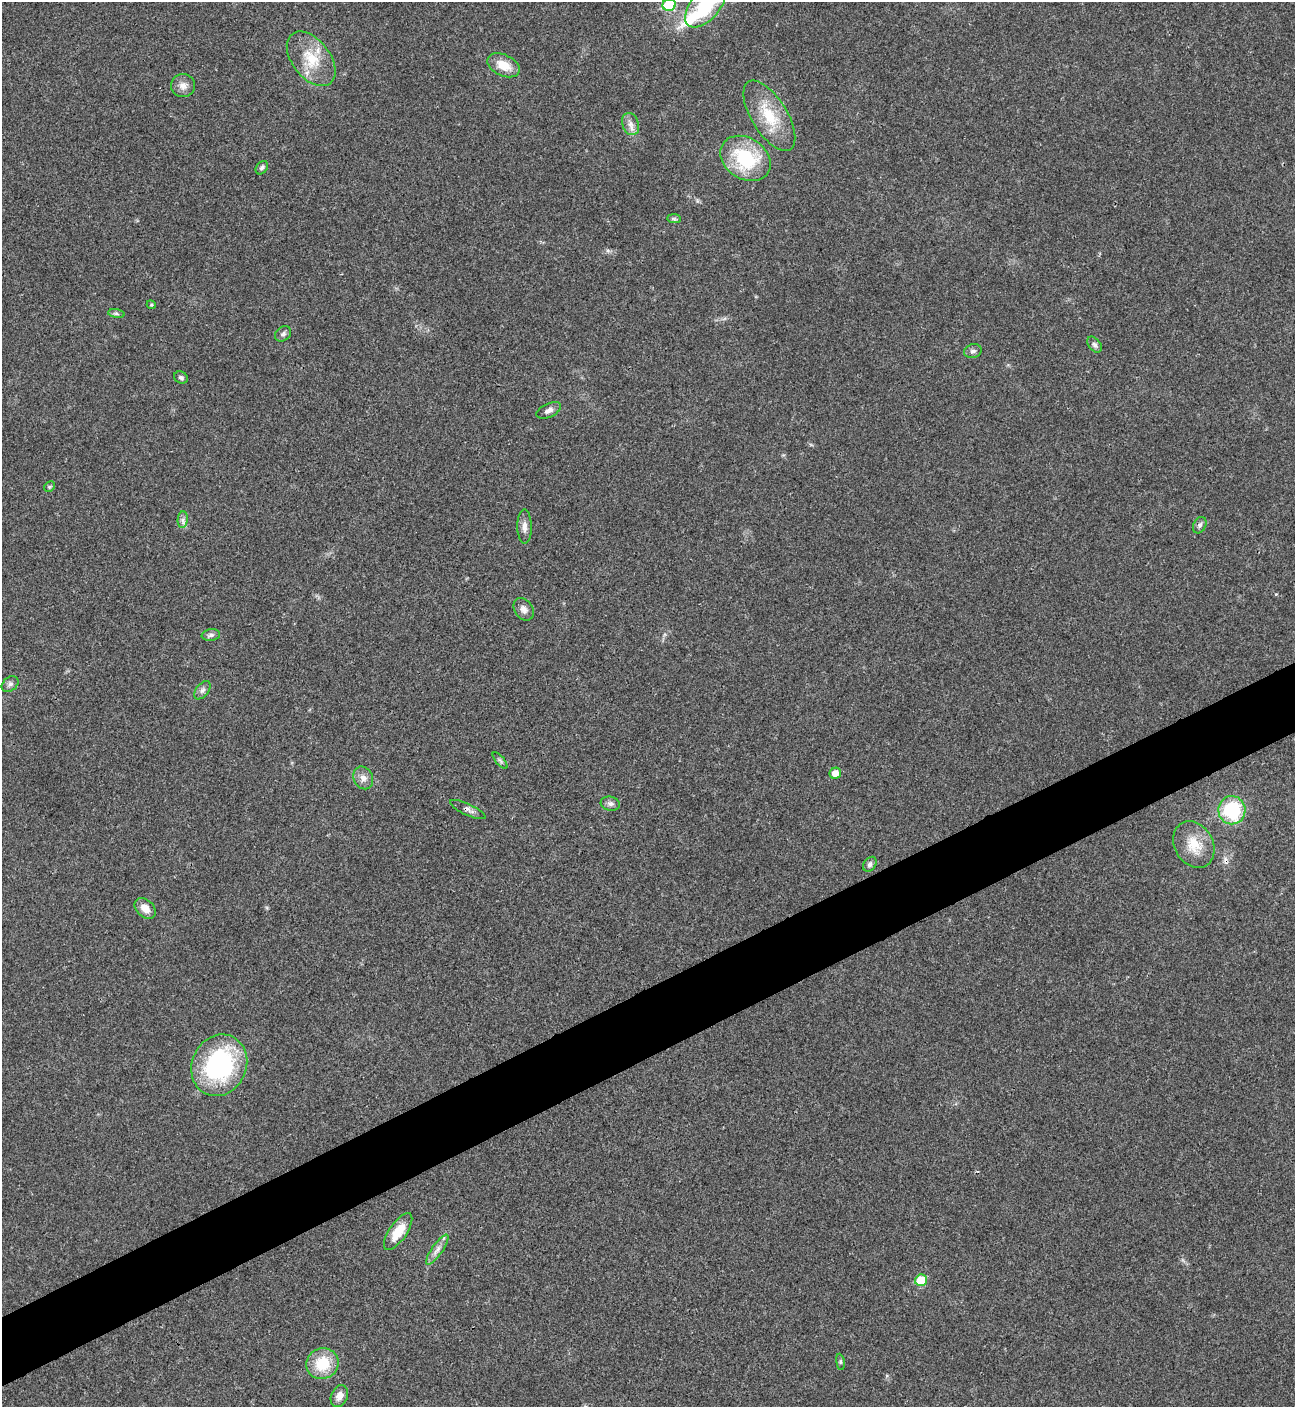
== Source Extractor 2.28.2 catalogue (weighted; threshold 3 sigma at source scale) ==
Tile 7 of 4 x 4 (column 3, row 2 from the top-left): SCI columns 2875-4167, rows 2813-4217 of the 5616 x 5626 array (HDU 1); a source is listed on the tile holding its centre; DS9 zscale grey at full resolution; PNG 1297 x 1409 px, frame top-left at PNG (2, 2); each listed source drawn as its Kron ellipse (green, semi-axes under 4 px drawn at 4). Shown black and unused: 5% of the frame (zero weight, under 3 of 4 exposures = <1% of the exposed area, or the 3 px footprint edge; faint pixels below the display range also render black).
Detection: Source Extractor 2.28.2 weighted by HDU 2 'WHT'; one run over the whole footprint, this tile lists its part. Background 0.0202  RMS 0.004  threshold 0.0181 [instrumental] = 3 sigma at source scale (4.5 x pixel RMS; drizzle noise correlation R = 1.50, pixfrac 1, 0.05/0.05 arcsec/px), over >= 5 px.
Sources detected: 43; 1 inside a brighter object's white glare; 1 cosmic-ray / hot-pixel residue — neither listed nor drawn; the other 41 listed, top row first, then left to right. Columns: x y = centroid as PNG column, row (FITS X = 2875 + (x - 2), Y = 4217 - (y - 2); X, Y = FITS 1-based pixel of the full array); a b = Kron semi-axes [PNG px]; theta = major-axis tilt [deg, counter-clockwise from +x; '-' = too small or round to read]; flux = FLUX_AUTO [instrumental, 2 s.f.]
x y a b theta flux
669 5 6 6 - 22
705 5 26 14 50 24
311 59 31 19 -52 13
504 65 17 10 -25 6.8
183 86 12 11 - 2.7
769 116 40 17 -58 15
630 124 11 8 -70 2.4
745 158 27 20 -34 27
262 168 7 5 53 0.89
674 219 7 4 -1 0.75
151 305 5 4 - 0.51
116 314 8 4 -9 0.76
283 334 9 6 37 1.2
1095 345 9 6 -50 1.1
973 351 9 7 17 1.3
181 377 7 5 -25 1
549 410 13 6 24 1.9
49 487 6 4 46 0.61
183 520 8 5 84 1.2
1200 525 9 6 63 1.2
524 526 17 7 -89 2.3
524 609 12 9 -54 2.1
211 635 9 6 7 1.3
10 684 9 6 38 1.3
202 690 10 6 52 1.5
500 760 10 3 -50 0.69
835 773 6 5 - 3.8
363 778 12 9 -64 2.6
610 804 10 7 -13 1.4
468 810 19 5 -25 1.7
1232 810 14 13 - 27
1194 845 25 19 -59 9.8
870 864 8 6 51 1.2
145 908 12 8 -43 4.2
219 1065 31 27 64 54
398 1232 21 8 55 8.7
437 1250 18 5 56 2.6
921 1280 6 5 - 11
840 1362 8 4 -82 0.64
322 1364 16 15 - 13
339 1396 11 8 65 3.2
Overlapping masked pixels (flux is a lower limit): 1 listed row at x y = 468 810
Isophote crosses this tile's border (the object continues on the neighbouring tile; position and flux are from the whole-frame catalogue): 2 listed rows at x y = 669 5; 705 5